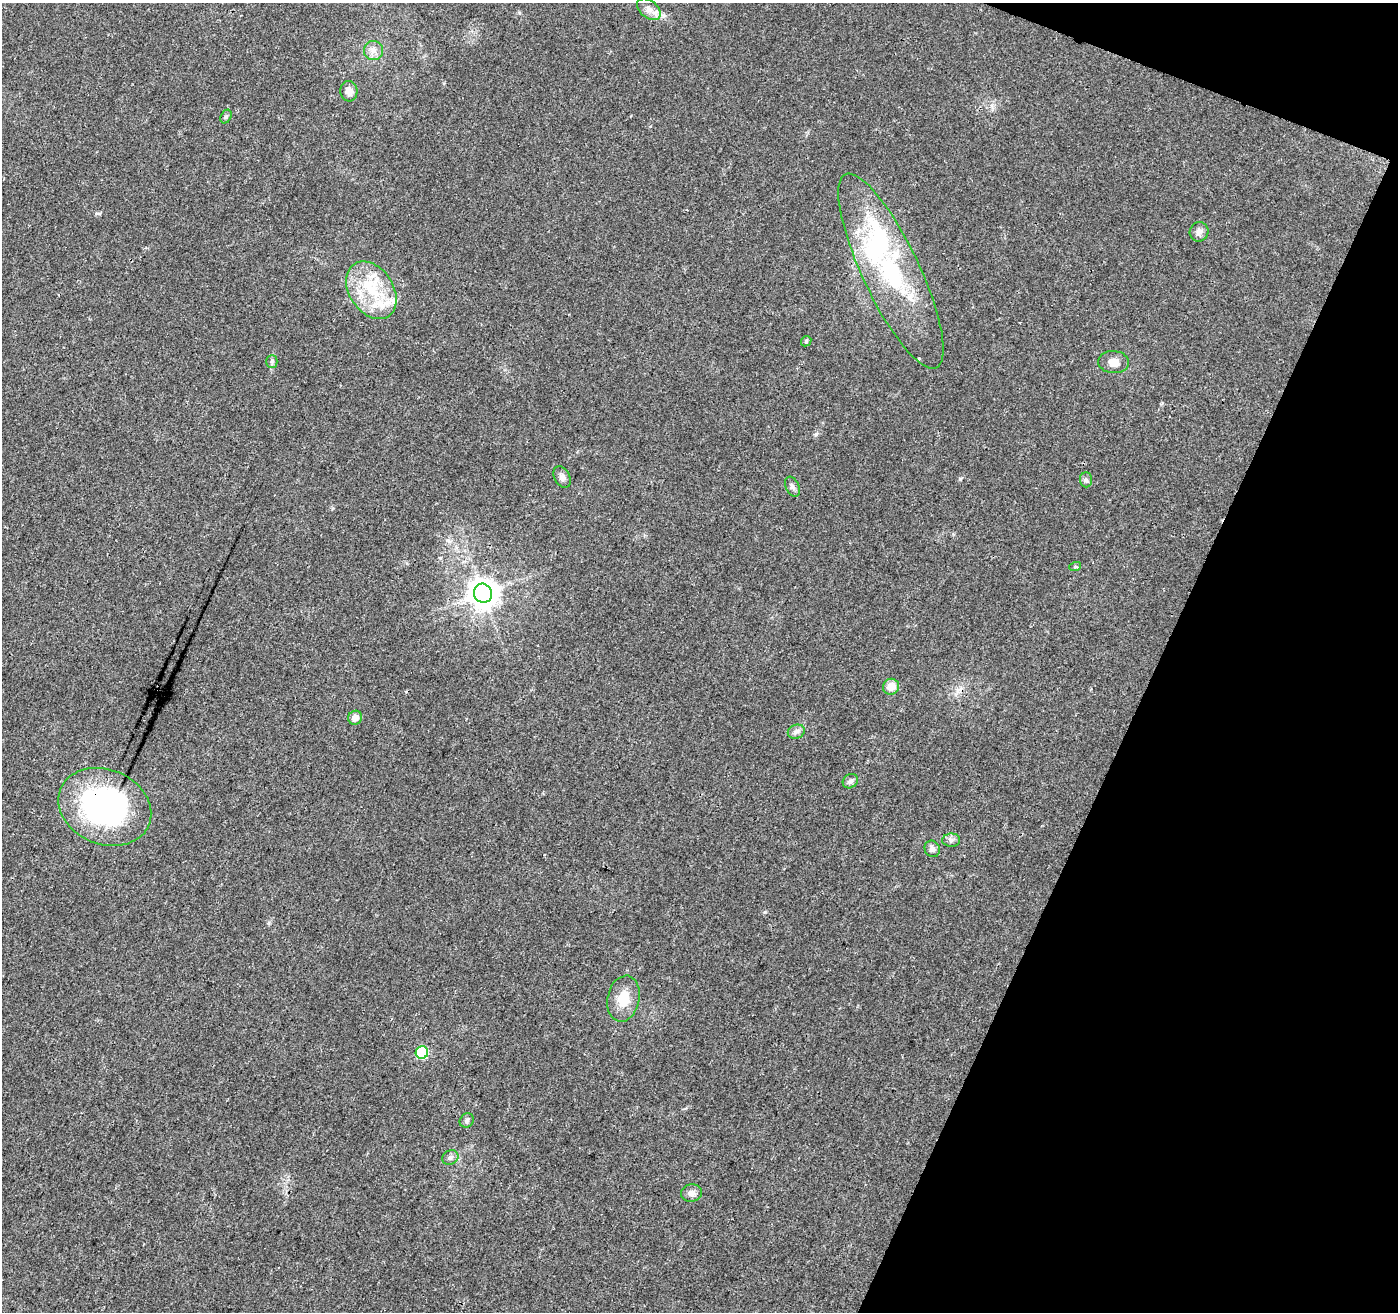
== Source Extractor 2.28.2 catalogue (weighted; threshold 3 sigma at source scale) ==
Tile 8 of 4 x 4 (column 4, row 2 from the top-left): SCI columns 4194-5589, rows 2835-4144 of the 5603 x 5731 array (HDU 1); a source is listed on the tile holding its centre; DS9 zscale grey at full resolution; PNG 1400 x 1314 px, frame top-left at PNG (2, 3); each listed source drawn as its Kron ellipse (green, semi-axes under 4 px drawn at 4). Shown black and unused: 19% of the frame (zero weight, under 3 of 4 exposures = <1% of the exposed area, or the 3 px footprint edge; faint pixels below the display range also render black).
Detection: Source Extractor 2.28.2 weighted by HDU 2 'WHT'; one run over the whole footprint, this tile lists its part. Background 0.0226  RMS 0.0034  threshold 0.0152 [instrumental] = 3 sigma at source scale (4.5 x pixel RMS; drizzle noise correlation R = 1.50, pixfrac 1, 0.0396/0.0396 arcsec/px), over >= 5 px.
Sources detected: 35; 2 inside a brighter object's white glare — neither listed nor drawn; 6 inside a brighter listed object's ellipse — not listed separately; the other 27 listed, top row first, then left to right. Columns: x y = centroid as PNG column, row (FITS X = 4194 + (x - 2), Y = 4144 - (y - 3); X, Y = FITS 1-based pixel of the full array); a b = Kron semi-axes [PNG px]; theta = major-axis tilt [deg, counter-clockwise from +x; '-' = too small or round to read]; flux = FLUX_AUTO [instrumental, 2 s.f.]
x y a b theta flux
649 9 13 8 -40 2.3
373 50 9 9 - 2
349 91 10 8 -84 2.1
226 116 7 5 63 0.6
1199 232 10 9 - 1.6
891 271 107 28 -65 56
371 290 31 22 -57 17
806 341 6 4 47 0.46
272 361 6 5 - 0.71
1114 362 15 11 -4 3.3
562 477 11 7 -61 1.5
1086 480 7 6 - 0.88
792 487 10 6 -66 1.2
1075 567 6 4 18 0.46
483 593 10 9 - 500
891 687 8 8 - 4
355 718 7 6 - 2.4
796 732 9 7 22 1.1
850 781 8 6 36 1
105 807 48 37 -23 69
951 840 9 6 2 1.1
932 849 8 7 - 1.4
623 999 23 16 78 7.1
422 1052 6 6 - 30
467 1120 8 6 48 0.87
450 1157 8 7 - 1.1
692 1193 10 8 11 1.8
Overlapping masked pixels (flux is a lower limit): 1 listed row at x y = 105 807
Unlisted compact peaks at least as high as the median listed source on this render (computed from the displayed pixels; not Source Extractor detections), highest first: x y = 765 912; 960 479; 816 434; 97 213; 448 540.